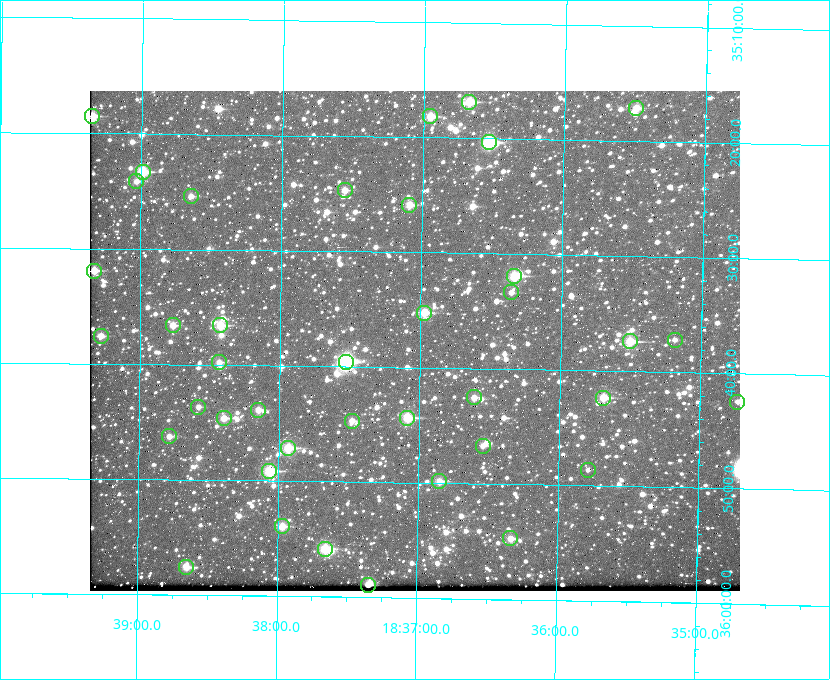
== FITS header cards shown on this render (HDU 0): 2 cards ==
NAXIS1  =                  650 / Width of table row in bytes
NAXIS2  =                  500 / Number of rows in table

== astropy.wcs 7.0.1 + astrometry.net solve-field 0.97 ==
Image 650 x 500 px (HDU 0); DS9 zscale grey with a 90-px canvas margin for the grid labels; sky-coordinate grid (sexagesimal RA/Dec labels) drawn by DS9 from the SOLVED WCS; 40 Tycho-2 reference stars matched to detected sources circled (green)
Header WCS: none
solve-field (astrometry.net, Tycho-2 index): SOLVED blind (the file carries no WCS)
Solved WCS: RA---TAN-SIP/DEC--TAN-SIP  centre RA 18:37:02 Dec +35:38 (279.26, +35.63 deg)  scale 5.21 arcsec/px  FOV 56.5' x 43.4'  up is +179 deg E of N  parity flipped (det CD > 0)
(file carries no celestial WCS; the grid is the blind solution)
Tycho-2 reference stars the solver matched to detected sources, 40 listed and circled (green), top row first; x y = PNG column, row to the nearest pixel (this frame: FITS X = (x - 90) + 1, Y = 500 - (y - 91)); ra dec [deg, ICRS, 3 dp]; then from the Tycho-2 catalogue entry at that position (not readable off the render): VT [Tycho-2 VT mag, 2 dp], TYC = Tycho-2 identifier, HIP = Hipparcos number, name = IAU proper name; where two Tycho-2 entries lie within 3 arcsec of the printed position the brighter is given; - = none
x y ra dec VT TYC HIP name
469 102 279.169 +35.281 10.53 2645-756-1 - -
636 108 278.873 +35.286 11.83 2632-1249-1 - -
92 116 279.838 +35.309 10.90 2645-842-1 - -
430 116 279.238 +35.303 11.12 2645-808-1 - -
489 142 279.134 +35.339 9.91 2645-980-1 - -
143 172 279.747 +35.388 10.29 2645-648-1 - -
136 181 279.758 +35.402 11.51 2645-674-1 - -
345 190 279.388 +35.411 11.24 2645-612-1 - -
191 196 279.661 +35.423 11.63 2645-537-1 - -
409 205 279.273 +35.431 11.09 2645-464-1 - -
94 271 279.832 +35.532 10.61 2645-711-1 - -
514 276 279.085 +35.532 9.84 2645-710-1 - -
511 292 279.089 +35.556 12.25 2645-664-1 - -
424 313 279.243 +35.587 11.11 2645-606-1 - -
173 325 279.691 +35.610 11.17 2645-563-1 - -
220 325 279.606 +35.610 10.50 2645-565-1 - -
101 336 279.819 +35.626 11.93 2649-62-1 - -
675 340 278.797 +35.620 11.98 2632-1285-1 - -
630 341 278.877 +35.623 10.37 2632-1282-1 - -
219 362 279.608 +35.663 11.57 2649-139-1 - -
346 362 279.382 +35.660 8.88 2649-136-1 91311 -
474 397 279.153 +35.708 11.59 2649-53-1 - -
603 398 278.922 +35.705 10.37 2636-96-1 - -
737 402 278.683 +35.707 11.93 2636-92-1 - -
198 407 279.644 +35.727 11.73 2649-34-1 - -
258 410 279.537 +35.731 11.00 2649-31-1 - -
224 418 279.598 +35.743 11.39 2649-19-1 - -
407 418 279.271 +35.739 10.27 2649-22-1 - -
352 421 279.370 +35.745 11.39 2649-20-1 - -
169 436 279.695 +35.771 11.56 2649-1228-1 - -
483 446 279.136 +35.778 11.49 2649-1247-1 - -
288 448 279.483 +35.786 9.96 2649-1276-1 - -
588 470 278.947 +35.810 12.41 2636-73-1 - -
269 471 279.516 +35.819 10.07 2649-1464-1 - -
439 481 279.212 +35.831 10.99 2649-1529-1 - -
282 526 279.492 +35.899 10.86 2649-1492-1 - -
510 538 279.083 +35.912 11.42 2649-1448-1 - -
325 549 279.414 +35.931 10.32 2649-1381-1 - -
186 567 279.662 +35.960 11.12 2649-1270-1 - -
368 585 279.337 +35.982 10.50 2649-1232-1 - -